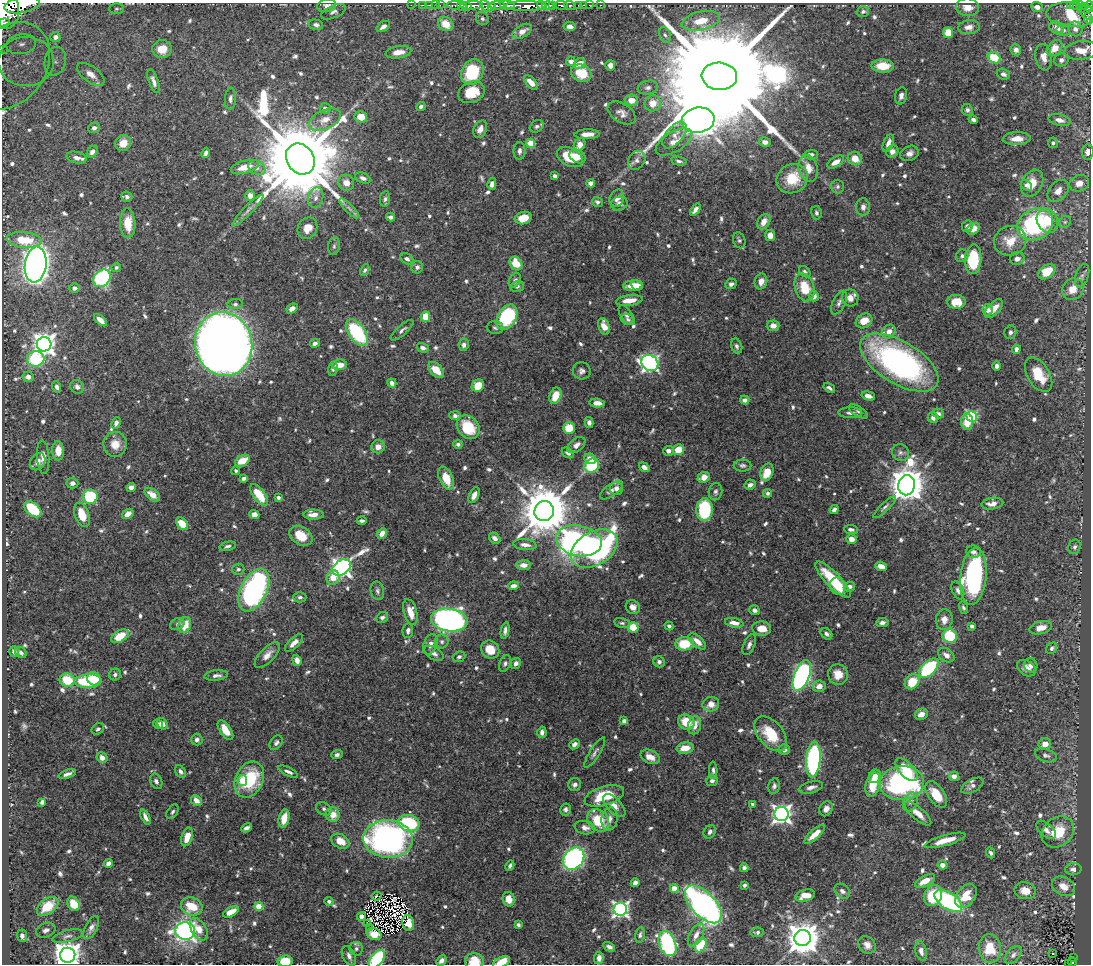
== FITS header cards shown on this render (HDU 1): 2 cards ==
NAXIS1  =                 1089
NAXIS2  =                  962

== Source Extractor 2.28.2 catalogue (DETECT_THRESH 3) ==
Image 1089 x 962 px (HDU 1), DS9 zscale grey, 1 PNG px = 1 image px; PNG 1093 x 966 px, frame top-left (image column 1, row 962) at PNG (2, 3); each listed source drawn as its Kron ellipse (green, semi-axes under 4 px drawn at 4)
Background 0.853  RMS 0.01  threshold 0.0305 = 3 sigma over >= 5 px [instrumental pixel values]
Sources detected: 803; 5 with non-positive FLUX_AUTO (blend fragments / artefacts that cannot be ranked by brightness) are neither listed nor drawn; of the other 798, the 500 brightest by FLUX_AUTO listed and drawn (298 fainter detections omitted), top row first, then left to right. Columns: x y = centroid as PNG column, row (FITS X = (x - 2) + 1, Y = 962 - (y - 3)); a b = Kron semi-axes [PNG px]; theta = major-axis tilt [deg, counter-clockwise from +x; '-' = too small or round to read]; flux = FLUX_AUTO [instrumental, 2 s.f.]
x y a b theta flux
22 5 18 8 11 3600
411 5 2 2 - 13
423 5 2 2 - 11
430 5 3 2 - 25
436 5 2 2 - 20
440 5 2 2 - 16
471 5 11 3 4 1500
497 5 7 3 3 400
507 5 7 4 -11 480
553 5 4 3 - 850
561 5 6 3 -7 340
570 5 5 3 - 200
579 5 3 3 - 48
583 5 3 2 - 18
589 5 2 2 - 14
600 5 3 2 - 9.2
1075 5 4 3 - 160
1080 5 4 2 - 120
327 6 9 6 12 2.9
457 6 11 4 -6 1000
462 6 5 3 - 900
468 6 4 3 - 440
486 6 7 4 -49 230
491 6 4 3 - 440
525 6 20 5 1 2900
542 6 5 3 - 650
548 6 6 4 0 1400
1070 6 3 3 - 68
1084 6 3 2 - 56
1089 6 6 3 -81 300
968 7 11 9 -2 6.5
1037 7 6 5 - 4.7
1081 8 3 3 - 110
116 9 7 5 0 1.6
5 11 18 14 90 7300
863 11 6 5 - 1.7
334 12 13 6 23 2.6
1088 12 7 6 - 180
1071 15 25 12 -5 43
482 18 7 6 - 1.6
1088 18 5 4 - 180
701 21 19 9 13 15
4 23 5 2 - 450
446 24 8 6 -37 11
316 25 7 5 -14 2
570 26 6 4 -9 4.3
383 27 7 4 34 3.1
969 27 11 7 6 4.7
1057 28 8 6 -26 5.1
1075 29 8 7 - 3.7
1063 30 7 6 - 2
522 31 11 6 30 5.8
948 33 5 5 - 14
665 35 8 5 -68 1.9
55 37 5 5 - 2.9
21 44 15 10 9 7.8
1055 48 9 6 47 9.3
2 49 3 2 - 9.4
162 49 10 8 0 9.4
1016 50 5 5 - 3
1081 50 17 9 5 11
398 52 13 6 8 7
1044 57 13 8 -79 5.6
994 58 7 5 -30 22
1061 60 7 6 - 2.5
55 61 15 10 77 8
571 61 5 5 - 3.4
26 62 28 24 2 43
580 63 6 4 35 8.3
610 65 5 5 - 3.3
9 66 48 36 51 45
883 66 11 6 -1 13
472 72 13 10 62 38
581 73 10 8 -25 17
91 74 16 8 -37 6.4
1003 74 7 5 -18 2.7
719 76 18 13 -6 51000
153 81 12 4 -70 3.1
531 83 9 4 -47 7
648 88 10 7 12 2.7
471 92 13 10 25 18
901 96 9 6 78 3
230 98 11 5 84 2.4
631 100 6 5 - 8.1
653 103 8 8 - 8.2
421 107 5 4 - 2
325 108 5 5 - 2.8
967 110 6 5 - 1.7
622 113 15 9 -32 4.4
361 117 6 5 - 9.8
325 120 17 9 24 8.2
698 120 16 12 8 2300
973 120 5 3 - 2.2
1059 120 11 6 -13 4.6
537 126 7 5 32 1.6
94 128 6 5 - 2.5
480 129 9 6 63 3.9
587 134 12 5 2 6
674 135 16 8 49 6
1017 139 14 6 2 7.6
674 142 20 9 31 7.5
765 142 6 5 - 3.7
123 143 8 7 - 9.4
531 143 4 4 - 22
888 143 9 5 66 4
1053 143 5 5 - 1.9
580 145 6 5 - 7.7
519 151 9 6 89 2.7
92 152 6 5 - 3
892 152 6 5 - 3.2
1088 152 7 6 - 3.4
206 153 5 4 - 2.1
909 153 9 7 24 3.3
811 155 7 5 1 2.9
578 156 8 6 -30 7.4
570 157 14 9 -27 23
77 158 10 5 -14 4.2
300 159 16 13 -56 16000
855 159 7 6 - 9
637 160 10 8 53 3
679 161 8 4 -12 1.6
836 162 9 5 30 5.8
245 167 14 6 16 12
257 168 9 6 -29 3.5
808 168 14 9 -75 9.7
555 176 4 3 - 2.2
363 178 8 5 -23 2.3
792 179 16 14 30 23
346 183 8 7 - 5.1
591 183 4 4 - 3.7
1032 183 14 10 62 13
1079 183 10 8 18 6.8
492 184 6 4 76 3.8
1026 185 6 4 -36 1.8
838 186 7 6 - 2
1058 191 12 8 48 6
250 196 5 4 - 4.9
127 197 5 5 - 2.2
316 198 10 7 76 3.6
617 198 9 7 65 4.6
385 199 8 5 81 1.8
597 202 5 5 - 2.4
619 204 8 7 - 3.3
863 207 9 7 87 3.3
349 208 13 4 -45 2.6
248 210 22 4 46 3.9
695 210 7 4 53 3.1
816 213 7 5 -77 1.9
391 217 4 4 - 2
523 218 9 6 13 10
1047 220 12 10 -63 16
764 222 8 6 59 6.4
1065 222 6 5 - 1.6
128 223 15 7 -88 14
1035 224 19 15 29 97
967 226 6 5 - 2.6
307 228 11 9 58 8.7
973 229 7 5 36 6.3
770 236 5 5 - 5.3
24 240 17 8 -5 18
739 240 8 6 -68 1.6
1010 241 16 15 - 15
334 246 9 6 81 2
962 256 6 6 - 2.2
407 259 7 5 -32 2.4
973 259 15 8 87 39
1017 259 7 6 - 3.6
516 263 7 6 - 13
36 265 18 11 83 900
116 267 5 4 - 1.7
417 267 6 6 - 2.2
365 270 6 4 62 1.7
805 272 6 4 -43 1.6
1047 272 9 6 37 19
1082 276 12 6 71 2.9
102 278 9 8 - 90
515 280 8 5 60 2.1
761 281 8 6 75 5.4
731 284 6 5 - 2.5
637 285 6 5 - 6.7
517 286 7 5 15 1.7
633 286 10 5 5 10
804 287 14 9 -72 18
74 288 5 5 - 2.9
1073 289 11 10 - 10
814 296 5 5 - 4.8
850 298 8 8 - 5.2
629 300 13 5 8 8.3
956 302 9 7 0 10
839 303 13 6 64 2.8
235 304 8 5 6 1.6
292 309 6 4 38 3.5
994 309 11 6 46 7.1
988 310 6 5 - 3.7
626 315 11 5 -60 2.5
425 317 5 5 - 11
507 317 13 9 59 69
100 320 8 4 -43 5.2
628 320 7 5 -17 1.6
864 321 9 7 32 9.5
604 326 8 5 -69 7.1
773 326 6 5 - 4.5
495 328 8 6 -1 1.6
402 330 14 5 41 2.3
357 332 15 8 -53 61
889 332 7 6 - 5.8
1010 332 7 6 - 2
315 343 5 4 - 2.3
44 344 7 7 - 540
224 344 32 28 -74 1500
464 345 6 5 - 2.3
737 346 8 5 -71 1.9
423 348 6 4 -17 2.1
1016 349 4 4 - 3
36 359 9 7 2 44
650 363 9 7 -36 230
899 363 44 21 -31 190
339 365 7 5 5 9
997 366 5 4 - 2.6
333 369 7 4 77 1.7
436 370 9 6 -43 10
582 371 9 8 - 2.9
1039 375 19 11 -58 21
28 377 5 5 - 2.8
392 383 5 4 - 3.8
478 386 6 6 - 13
57 387 6 4 -72 2.2
77 387 7 6 - 3.5
829 388 6 3 -33 1.8
555 396 8 5 69 12
868 396 7 4 -17 3.7
745 400 4 4 - 3
597 403 8 4 -5 4.6
858 411 11 5 -33 1.7
850 413 12 5 -2 3
938 413 6 4 -18 1.7
455 416 6 4 -5 2.1
972 416 5 5 - 71
933 418 5 5 - 2.2
967 422 8 6 -88 12
116 423 6 4 68 2.7
589 423 6 4 -77 2.7
468 427 13 10 -47 25
569 428 6 6 - 14
115 444 12 11 - 8.3
458 444 5 4 - 1.7
576 445 10 6 38 3.6
378 447 7 6 - 5.6
678 450 6 5 - 11
58 451 9 6 -88 11
668 451 5 5 - 3.5
568 453 7 4 -34 1.8
900 453 9 8 - 2.7
43 457 17 6 -86 6.2
590 459 6 5 - 7.8
242 461 8 5 28 12
38 462 9 7 54 4.9
742 465 9 6 0 1.9
592 466 8 6 34 47
644 467 6 4 -36 4.3
236 471 4 4 - 1.8
767 472 9 6 70 12
704 477 6 5 - 7.5
244 478 4 3 - 2.4
446 478 12 6 -67 15
72 483 6 5 - 2.6
750 485 6 5 - 3.1
906 485 10 8 79 1800
131 487 4 4 - 4.5
616 488 6 6 - 3.1
612 490 13 6 36 3.2
715 492 8 7 - 2.1
768 493 4 4 - 1.9
152 495 9 5 -37 7.5
259 495 12 6 -53 20
474 495 8 4 65 4.8
90 497 7 7 - 55
278 497 4 3 - 1.7
992 504 11 5 8 5.1
885 507 15 4 44 2.2
33 509 10 6 -41 29
834 509 5 3 - 2.1
704 510 11 8 86 45
544 511 10 9 - 4400
128 514 6 4 36 5.5
254 514 5 4 - 5
82 515 13 7 -70 14
313 515 10 5 0 5.2
362 521 5 3 - 1.8
182 524 7 5 -50 14
851 529 7 4 -5 2.2
382 533 6 4 49 5
301 536 12 8 -32 14
495 538 6 5 - 3.3
851 539 5 5 - 5.3
579 541 23 15 -11 170
525 545 12 5 -6 4.5
228 546 8 4 11 1.8
1075 547 7 6 - 2.1
594 549 25 16 30 220
973 552 7 6 - 2.7
524 565 7 5 0 4.7
881 566 6 4 -18 6.5
342 568 10 7 36 380
238 569 6 5 - 1.7
973 576 28 13 84 130
333 578 7 6 - 13
833 580 24 7 -46 31
513 586 5 4 - 3.9
838 586 9 7 -57 9.3
849 587 6 5 - 3.6
254 590 23 13 63 160
958 590 9 5 -67 2.5
377 591 9 6 -78 2.1
300 597 6 5 - 1.7
633 607 7 6 - 3.9
963 608 6 4 -73 1.6
755 610 5 4 - 2.4
410 612 13 6 -74 9.3
382 618 6 5 - 1.8
449 620 18 11 -8 290
944 620 10 8 85 6.1
622 623 8 5 -13 1.6
734 623 9 4 -10 5.4
882 623 6 4 7 2.7
177 624 8 5 28 1.8
185 625 8 6 69 15
669 626 4 4 - 1.8
972 626 4 3 - 1.8
633 627 5 5 - 20
762 628 9 7 -5 8.8
1041 628 11 6 14 7.7
408 630 7 5 84 2.2
505 631 8 4 78 2.4
827 634 6 5 - 2
120 636 10 5 31 16
950 636 7 6 - 38
697 641 10 5 -41 5.9
442 642 7 7 - 1.8
294 643 11 5 43 4.3
430 644 10 6 69 3.8
685 644 9 6 6 22
749 645 11 5 67 2.8
1052 648 6 5 - 1.8
490 650 10 8 -42 12
14 651 5 4 - 2.6
21 652 6 5 - 2
434 653 10 6 -33 3.2
267 655 16 7 46 5.2
946 655 9 6 -35 4.1
459 657 6 5 - 1.9
297 660 6 4 -69 4.5
659 662 6 5 - 2.2
505 663 8 5 66 2
516 663 6 5 - 2.8
1031 665 7 6 - 3.4
929 668 12 6 45 63
1026 668 10 7 -33 5.3
838 674 10 10 - 8.5
115 675 6 6 - 2
216 675 12 5 6 3
802 675 16 7 69 240
94 679 7 6 - 25
67 680 7 6 - 22
88 681 13 7 4 42
912 682 8 6 49 17
819 686 6 5 - 5.3
711 704 8 7 - 6.6
921 714 6 5 - 4.4
624 721 4 4 - 2.2
686 722 8 7 - 15
158 724 5 4 - 2.9
162 724 6 5 - 3.6
694 725 9 6 76 6.8
98 729 7 5 36 1.6
225 730 11 5 -56 8.9
542 732 6 4 -86 2.8
771 734 20 12 -49 23
197 740 6 5 - 2.3
276 743 8 5 55 2
574 744 6 4 40 3.3
1045 744 6 6 - 5.4
685 748 8 5 8 8.2
784 750 5 5 - 3.2
595 752 17 5 58 2.7
337 755 6 4 19 2.1
1046 755 11 6 -19 2.1
650 757 10 6 -25 5.9
102 758 5 5 - 4.2
813 759 18 7 85 130
713 770 8 4 -89 1.7
907 770 14 7 -47 17
180 771 7 5 -56 2.3
288 772 11 4 -26 2.3
67 774 9 4 19 2.6
875 776 7 6 - 5
954 776 5 5 - 5
242 780 5 4 - 14
249 780 19 13 64 40
156 781 8 5 -66 2.3
712 781 6 5 - 1.9
902 783 22 17 5 140
575 784 6 6 - 2.4
873 785 12 7 76 17
774 786 8 5 78 2
972 786 12 6 29 3.3
811 787 12 5 14 3.9
936 794 15 8 -55 14
604 796 20 9 16 28
196 800 6 5 - 5.3
42 802 4 4 - 2.4
910 802 10 7 64 3.4
753 804 4 3 - 1.7
614 805 14 7 -45 4.7
324 809 8 6 -31 2.1
565 809 6 5 - 2
826 809 8 6 58 3.4
172 812 8 5 57 1.7
781 814 7 7 - 360
918 814 17 6 -41 6.7
333 815 7 7 - 8.8
145 817 8 4 -65 3.2
284 818 9 5 77 9.3
610 819 11 8 80 4.7
598 820 12 10 -47 22
409 823 11 8 -13 51
246 828 5 3 - 2.4
585 828 10 6 -11 3.8
1046 830 11 6 -41 3.5
710 832 7 5 55 2.5
1058 832 17 14 39 20
815 834 13 4 42 7.3
187 837 9 5 72 10
388 839 25 18 -4 240
945 840 21 5 16 11
340 841 10 6 -29 9.1
991 853 5 4 - 1.7
574 858 12 9 52 170
108 863 4 4 - 3.7
942 865 5 4 - 4
510 866 5 3 - 1.8
744 868 4 4 - 2.5
1073 869 8 6 3 2.8
925 881 11 5 27 9.4
635 883 4 4 - 4.1
744 885 3 3 - 1.7
1063 886 12 9 -30 7.4
674 888 4 4 - 15
842 891 8 6 -41 2.8
1025 891 11 8 -12 8.2
377 896 5 2 - 2.8
805 896 10 6 15 10
933 896 11 8 65 26
966 896 13 9 54 16
509 899 7 6 - 6.9
329 901 5 4 - 1.8
948 901 15 8 -33 110
74 904 7 5 -62 14
703 904 23 12 -46 280
48 906 12 7 36 19
192 906 11 9 -20 18
259 906 4 4 - 18
620 909 7 6 - 220
231 912 8 4 27 10
361 916 4 4 - 4
367 923 4 2 - 1.9
408 923 8 6 -80 6.2
518 925 4 3 - 1.8
370 927 2 2 - 2
91 928 12 6 63 3.5
199 929 12 7 -58 7.4
46 930 10 7 22 3
185 931 10 9 - 240
757 932 7 5 6 1.8
374 934 7 5 -25 6
640 935 8 5 79 1.6
696 935 12 6 62 4.8
22 936 6 5 - 3.2
67 936 16 5 14 3.3
803 938 8 8 - 1500
667 944 13 8 -68 100
701 945 7 5 60 32
867 945 9 8 - 4
609 947 6 4 -29 2.5
990 948 14 11 -84 19
356 949 7 6 - 2
921 951 10 5 -76 3.7
1052 954 3 3 - 2.8
68 955 7 7 - 960
1013 955 10 6 50 2.9
349 956 10 6 -64 3.1
599 958 6 5 - 4.4
1073 958 3 2 - 6.1
377 959 10 6 53 62
285 961 7 6 - 16
441 961 6 4 48 3
474 961 9 8 - 12
502 962 9 5 25 11
1072 962 4 3 - 63
1069 964 3 3 - 33
At the frame edge (FLAGS 8, measured only in part): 14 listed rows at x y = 22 5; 1089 6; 5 11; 1088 18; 4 23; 2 49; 9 66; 1088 152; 68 955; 377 959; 285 961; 474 961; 502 962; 1069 964
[298 fainter detections neither listed nor drawn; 5 non-positive-flux detections neither listed nor drawn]